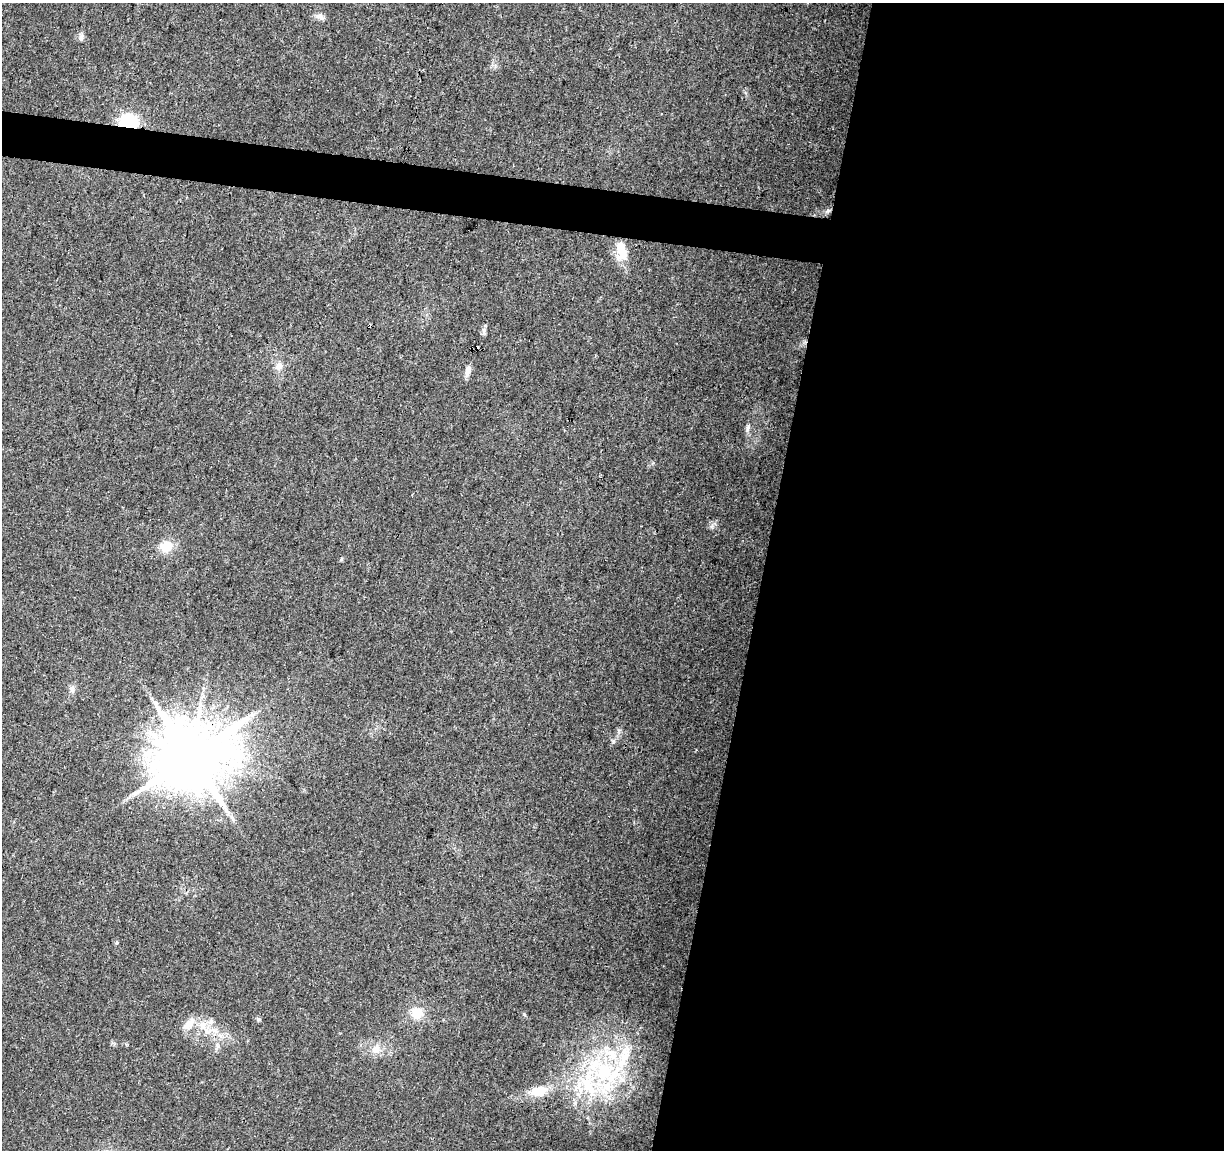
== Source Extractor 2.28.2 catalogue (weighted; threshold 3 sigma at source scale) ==
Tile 12 of 4 x 4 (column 4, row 3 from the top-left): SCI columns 3665-4886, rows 1373-2520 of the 4895 x 5100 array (HDU 1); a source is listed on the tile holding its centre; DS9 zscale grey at full resolution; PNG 1226 x 1152 px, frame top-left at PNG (2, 3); no overlay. Shown black and unused: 40% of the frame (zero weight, under 3 of 4 exposures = <1% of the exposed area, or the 3 px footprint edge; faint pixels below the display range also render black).
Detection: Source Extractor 2.28.2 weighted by HDU 2 'WHT'; one run over the whole footprint, this tile lists its part. Background 0.0215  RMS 0.004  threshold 0.0182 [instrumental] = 3 sigma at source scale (4.5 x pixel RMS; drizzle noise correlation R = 1.50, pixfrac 1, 0.0396/0.0396 arcsec/px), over >= 5 px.
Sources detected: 28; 2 cosmic-ray / hot-pixel residue — not listed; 4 inside a brighter listed object's ellipse — not listed separately; the other 22 listed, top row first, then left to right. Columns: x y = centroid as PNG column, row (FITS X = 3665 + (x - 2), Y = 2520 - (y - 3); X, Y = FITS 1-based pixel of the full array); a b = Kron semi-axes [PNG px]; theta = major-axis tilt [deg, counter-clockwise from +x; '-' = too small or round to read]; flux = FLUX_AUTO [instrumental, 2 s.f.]
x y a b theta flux
320 16 12 8 -23 1.8
81 37 9 6 71 1.3
128 123 6 6 - 140
828 211 7 4 45 0.95
621 250 25 12 -86 8.9
279 366 10 8 85 2.8
468 371 13 6 74 2.4
747 428 9 6 80 1.4
641 526 2 2 - 0.31
166 546 13 12 - 6.6
342 559 6 4 88 0.46
72 689 10 6 -89 1.5
252 715 8 5 9 1.4
191 757 20 17 35 3800
116 943 5 4 - 0.46
417 1013 12 12 - 6.9
258 1019 6 4 -19 0.55
189 1025 16 11 38 4.5
202 1025 12 10 -58 4.4
376 1049 12 11 - 4.1
604 1071 41 23 -40 38
539 1091 24 14 14 7.8
Overlapping masked pixels (flux is a lower limit): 2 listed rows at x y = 128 123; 191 757
Unlisted compact peaks at least as high as the median listed source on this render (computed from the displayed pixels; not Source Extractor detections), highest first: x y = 613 742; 712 526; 524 1014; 619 730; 484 330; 495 66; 653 463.